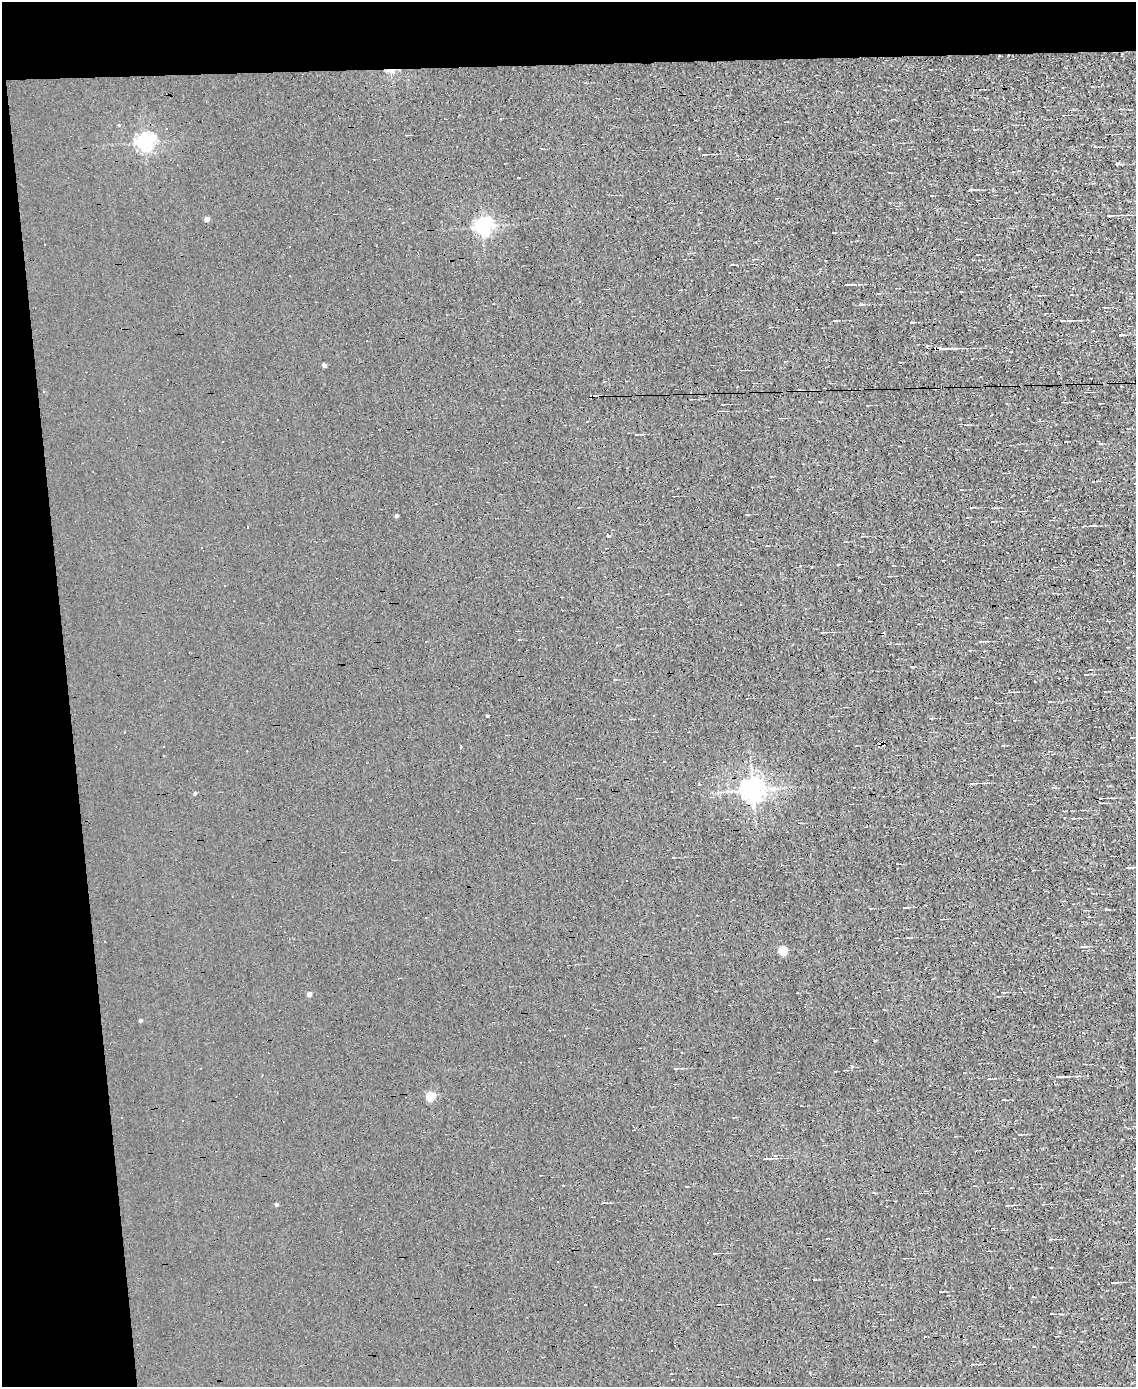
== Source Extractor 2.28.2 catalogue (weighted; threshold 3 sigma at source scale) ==
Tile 1 of 4 x 3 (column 1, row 1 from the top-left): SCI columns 1-1134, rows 2902-4286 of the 4534 x 4526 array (HDU 1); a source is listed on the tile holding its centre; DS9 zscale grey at full resolution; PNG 1138 x 1389 px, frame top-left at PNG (2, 2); no overlay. Shown black and unused: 10% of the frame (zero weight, under 3 of 4 exposures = <1% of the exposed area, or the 3 px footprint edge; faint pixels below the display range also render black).
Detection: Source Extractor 2.28.2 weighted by HDU 2 'WHT'; one run over the whole footprint, this tile lists its part. Background 0.0026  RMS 0.011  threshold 0.0484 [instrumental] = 3 sigma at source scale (4.5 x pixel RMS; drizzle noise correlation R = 1.50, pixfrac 1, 0.05/0.05 arcsec/px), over >= 5 px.
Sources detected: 84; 27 cosmic-ray / hot-pixel residue — not listed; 1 inside a brighter listed object's ellipse — not listed separately; the other 56 listed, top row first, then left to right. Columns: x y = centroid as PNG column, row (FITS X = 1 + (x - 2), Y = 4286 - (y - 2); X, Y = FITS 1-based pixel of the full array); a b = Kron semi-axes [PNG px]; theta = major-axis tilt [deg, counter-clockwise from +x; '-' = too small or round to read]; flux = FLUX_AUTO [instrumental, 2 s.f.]
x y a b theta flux
145 142 6 6 - 360
1095 147 5 3 - 1
704 154 5 3 - 1.1
1117 164 5 3 - 1.2
971 190 7 3 4 2.2
1111 215 15 3 1 6.3
207 219 4 4 - 5.1
483 226 6 6 - 330
848 285 10 3 4 2.5
580 301 3 3 - 0.91
860 304 5 3 - 1.3
1061 321 5 3 - 1.7
911 322 4 2 - 0.76
1121 335 6 3 -6 1.2
942 349 10 3 -2 5.3
324 365 6 3 -60 2.1
867 405 3 2 - 0.64
719 411 5 2 - 1.3
586 421 3 3 - 5.2
995 508 7 3 -6 1.4
396 516 4 4 - 1.5
1085 526 3 3 - 0.91
247 527 3 2 - 1.8
608 536 3 3 - 2.1
823 632 6 2 0 1.8
425 641 3 3 - 11
981 641 5 3 - 0.89
1009 692 6 3 -1 1.6
1049 702 3 2 - 0.67
488 715 3 3 - 2.3
1131 737 3 2 - 0.6
881 743 4 3 - 11
163 746 3 3 - 2.2
460 746 3 2 - 0.87
974 783 11 3 2 2.9
699 784 3 2 - 1.9
752 790 7 7 - 900
195 793 4 4 - 1.4
1102 798 9 2 2 2.2
1129 867 10 2 -1 2.4
1083 947 5 3 - 1.1
783 950 5 4 - 35
309 994 4 4 - 4.1
140 1020 5 3 - 1
675 1068 6 3 0 1.5
1058 1077 9 2 4 3.8
431 1096 5 5 - 37
1019 1134 4 3 - 0.75
766 1159 8 3 3 1.9
1135 1168 6 3 -1 1.9
276 1204 4 4 - 1.6
1008 1205 5 3 - 0.89
1050 1239 5 3 - 0.95
1113 1283 7 3 -3 1.2
1051 1314 3 2 - 0.86
652 1351 3 3 - 1.5
Overlapping masked pixels (flux is a lower limit): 2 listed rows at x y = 942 349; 881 743
Isophote crosses this tile's border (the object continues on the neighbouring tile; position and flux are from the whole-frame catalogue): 1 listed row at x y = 1135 1168
Unlisted compact peaks at least as high as the median listed source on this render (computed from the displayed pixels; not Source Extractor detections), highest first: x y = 875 1041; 800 566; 518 178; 1034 1346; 747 515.